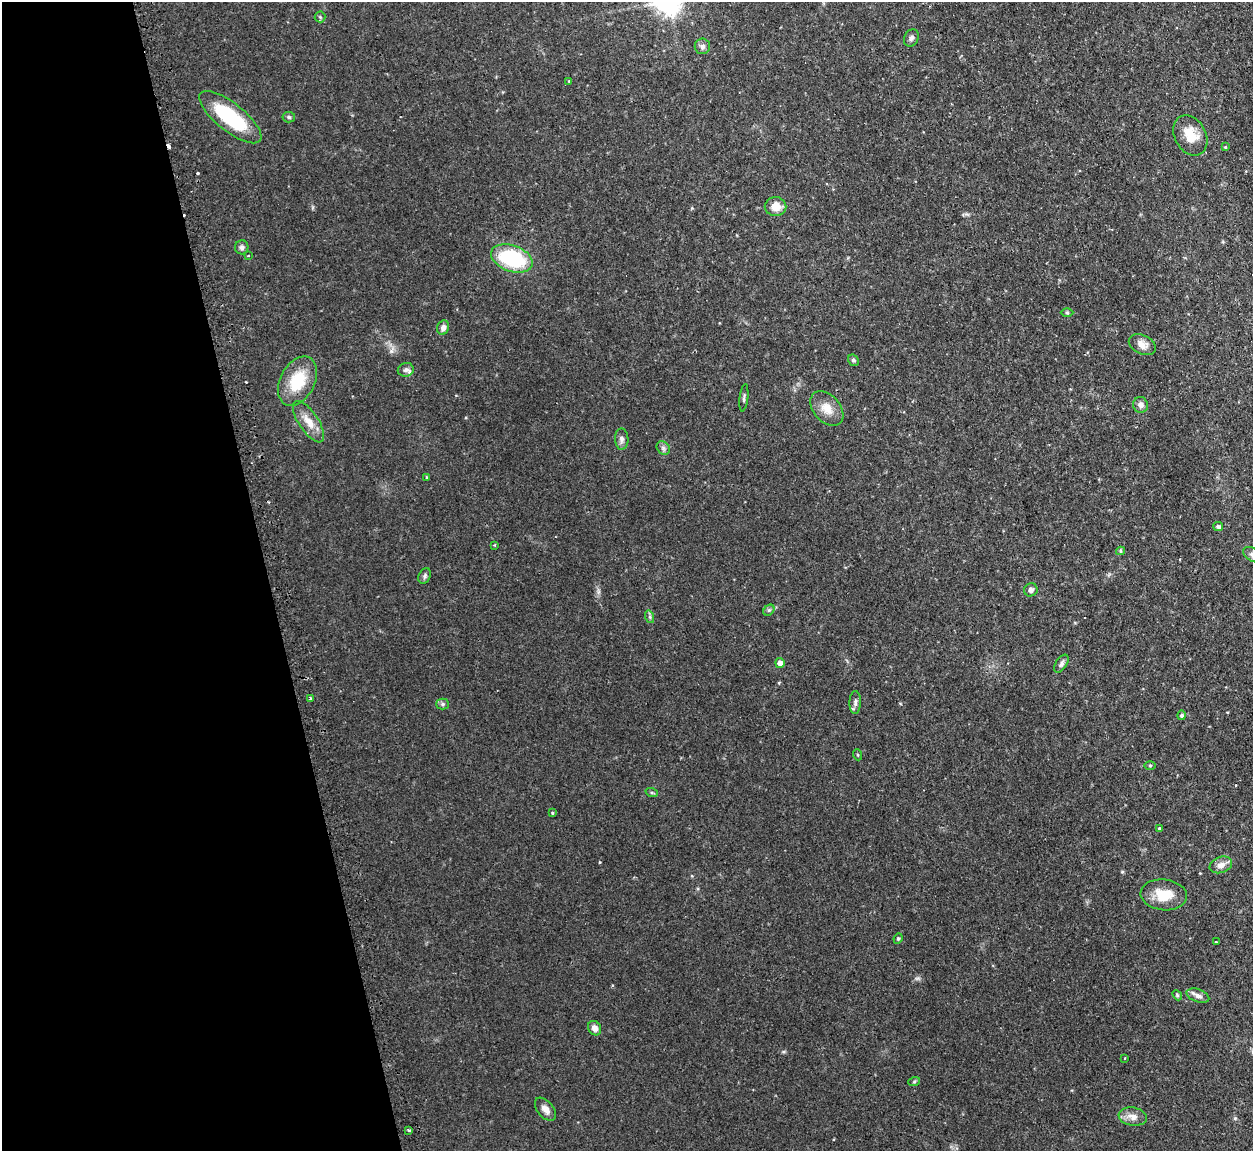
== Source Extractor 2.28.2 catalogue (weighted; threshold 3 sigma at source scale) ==
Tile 5 of 4 x 4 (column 1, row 2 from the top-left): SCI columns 35-1285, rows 2463-3611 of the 5072 x 5047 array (HDU 1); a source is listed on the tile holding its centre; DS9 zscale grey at full resolution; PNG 1255 x 1153 px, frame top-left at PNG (2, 2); each listed source drawn as its Kron ellipse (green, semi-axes under 4 px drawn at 4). Shown black and unused: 21% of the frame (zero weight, under 2 of 3 exposures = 4% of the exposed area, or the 3 px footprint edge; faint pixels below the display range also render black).
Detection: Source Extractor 2.28.2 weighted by HDU 2 'WHT'; one run over the whole footprint, this tile lists its part. Background 0.0595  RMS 0.0067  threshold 0.0302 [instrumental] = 3 sigma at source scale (4.5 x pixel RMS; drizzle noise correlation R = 1.50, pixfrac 1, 0.05/0.05 arcsec/px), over >= 5 px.
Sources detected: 60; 3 cosmic-ray / hot-pixel residue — neither listed nor drawn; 1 inside a brighter listed object's ellipse — not listed separately; the other 56 listed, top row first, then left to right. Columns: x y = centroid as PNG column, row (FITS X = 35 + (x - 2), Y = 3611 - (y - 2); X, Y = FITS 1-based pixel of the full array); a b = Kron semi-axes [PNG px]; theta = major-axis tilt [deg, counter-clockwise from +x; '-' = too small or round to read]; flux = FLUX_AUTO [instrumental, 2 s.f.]
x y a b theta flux
320 17 5 5 - 0.96
911 38 9 7 62 2.2
702 46 8 8 - 2
569 81 4 3 - 0.5
230 117 38 14 -39 45
289 117 6 5 - 1.2
1190 135 21 15 -62 13
1225 147 3 3 - 0.96
776 207 11 9 -1 7.6
242 247 7 6 - 1.8
249 255 3 3 - 1.3
512 258 21 13 -19 51
1067 313 6 4 -1 0.81
443 328 7 6 - 3.1
1142 344 14 9 -24 5
853 360 6 5 - 1.3
406 370 8 7 - 1.9
297 381 26 17 62 24
744 398 14 3 83 1.4
1141 405 8 7 - 2.9
827 408 20 13 -49 8.5
309 422 24 9 -56 8.9
622 439 10 6 -88 2.3
663 448 7 6 - 1.8
427 478 3 3 - 1
1218 527 5 4 - 1.9
494 545 4 3 - 0.54
1120 551 4 4 - 1
1252 555 10 6 -32 2.3
425 576 8 5 64 1.5
1031 590 7 6 - 2.6
769 610 6 5 - 1.2
650 617 6 4 -72 1.1
780 663 5 4 - 4.5
1061 664 10 5 58 2
310 699 3 3 - 2.5
855 702 11 5 89 2.1
443 704 6 5 - 1.3
1182 715 5 4 - 1.5
858 755 5 3 - 0.67
1150 765 6 4 1 0.75
652 793 6 4 -18 0.9
552 813 4 4 - 0.7
1159 829 3 3 - 1.1
1221 865 11 8 18 4.2
1164 895 23 15 -6 14
898 939 5 3 - 1
1216 942 3 2 - 0.62
1177 995 5 4 - 0.86
1198 996 12 6 -19 3
595 1028 7 6 - 3.6
1125 1058 3 2 - 0.68
914 1082 6 4 19 0.77
545 1109 13 8 -51 4.1
1133 1117 14 9 -10 5.1
409 1130 3 3 - 3.9
Isophote crosses this tile's border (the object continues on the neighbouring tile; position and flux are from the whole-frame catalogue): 1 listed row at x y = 1252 555